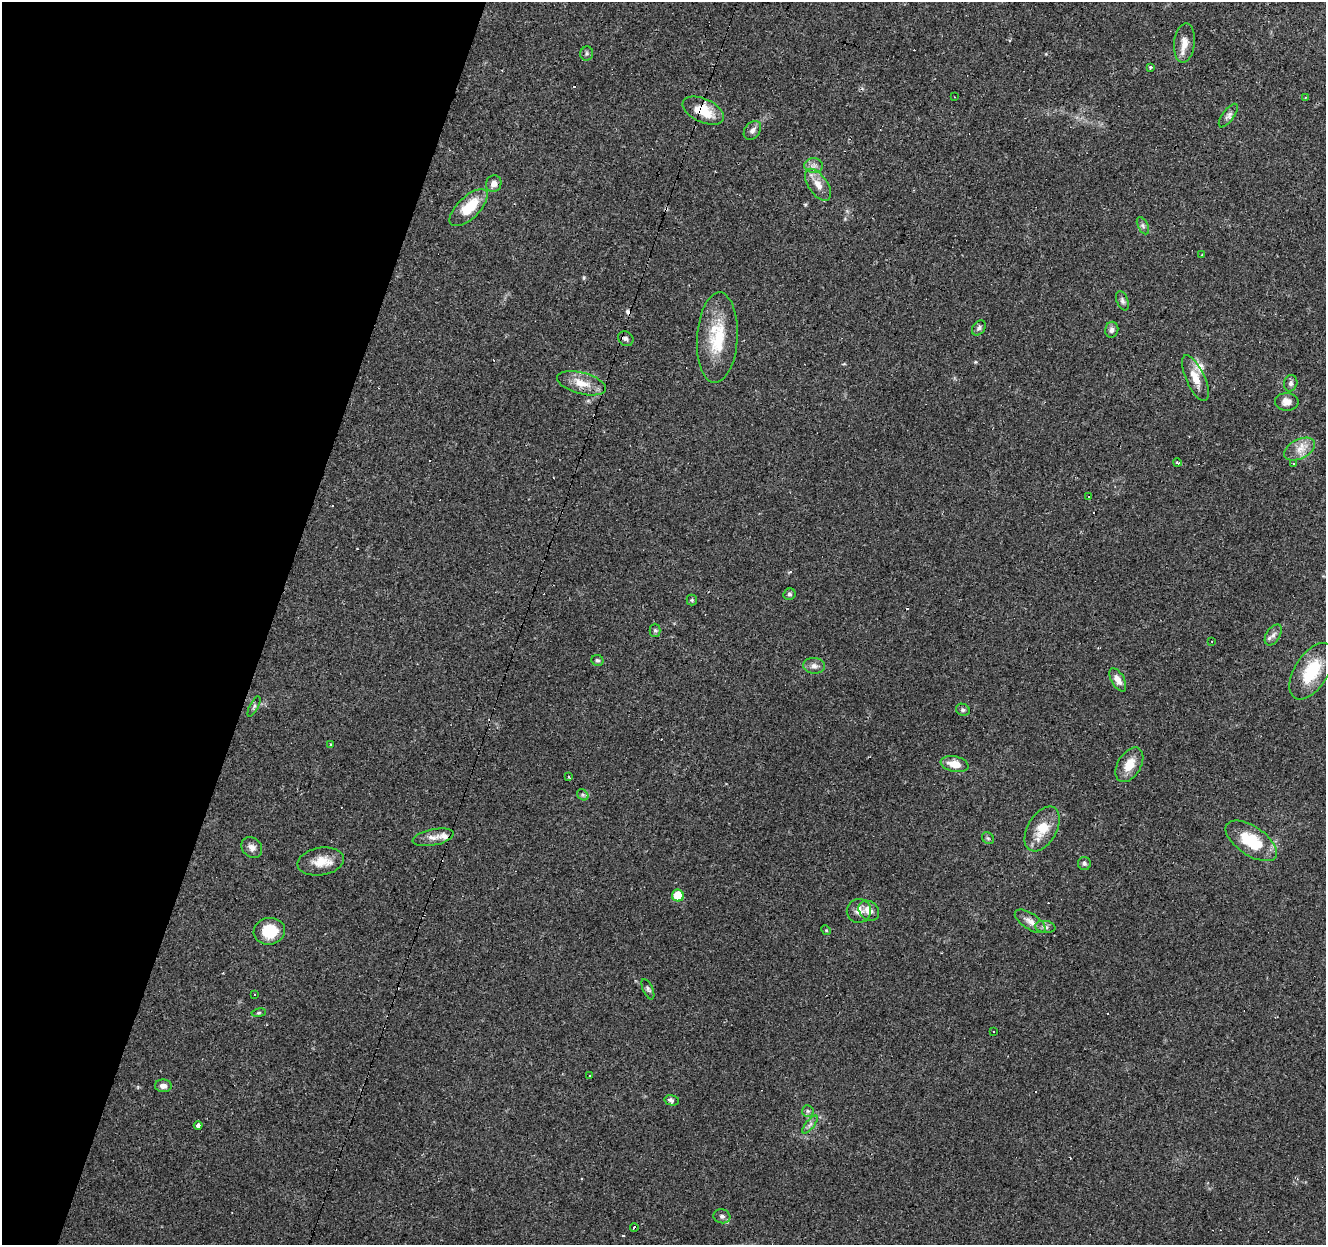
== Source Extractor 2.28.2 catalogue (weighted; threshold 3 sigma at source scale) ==
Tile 9 of 4 x 4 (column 1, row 3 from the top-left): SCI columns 1-1324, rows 1458-2700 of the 5300 x 5464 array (HDU 1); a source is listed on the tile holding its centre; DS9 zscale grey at full resolution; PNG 1328 x 1247 px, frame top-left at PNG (2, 2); each listed source drawn as its Kron ellipse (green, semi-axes under 4 px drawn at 4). Shown black and unused: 20% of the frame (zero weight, under 2 of 3 exposures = <1% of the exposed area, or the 3 px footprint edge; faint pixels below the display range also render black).
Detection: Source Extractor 2.28.2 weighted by HDU 2 'WHT'; one run over the whole footprint, this tile lists its part. Background 0.0956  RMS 0.0061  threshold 0.0275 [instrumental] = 3 sigma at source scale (4.5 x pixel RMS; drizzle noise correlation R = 1.50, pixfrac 1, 0.0396/0.0396 arcsec/px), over >= 5 px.
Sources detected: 93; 22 cosmic-ray / hot-pixel residue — neither listed nor drawn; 2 inside a brighter listed object's ellipse — not listed separately; the other 69 listed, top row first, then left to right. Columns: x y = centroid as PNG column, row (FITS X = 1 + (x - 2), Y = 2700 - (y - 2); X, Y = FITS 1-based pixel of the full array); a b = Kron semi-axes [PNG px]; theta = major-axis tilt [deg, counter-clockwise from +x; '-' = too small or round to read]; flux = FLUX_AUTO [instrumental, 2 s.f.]
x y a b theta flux
1184 43 20 10 84 6.4
587 54 7 6 - 1.3
1150 67 3 3 - 1.1
954 97 3 2 - 0.52
1305 98 3 2 - 0.48
703 111 22 11 -25 17
1228 116 14 5 53 2.5
752 130 10 7 53 2.7
814 166 9 7 1 2.9
494 184 8 7 - 3.7
818 185 18 9 -56 6.4
469 208 24 11 44 18
1143 226 9 5 -64 1.6
1202 255 3 2 - 0.48
1122 301 10 5 -68 1.6
979 328 8 6 54 1.6
1112 330 8 6 75 2.3
717 338 45 20 87 29
626 339 8 7 - 1.7
1195 378 25 9 -65 8.8
582 383 25 10 -15 10
1291 383 8 6 77 2
1287 402 12 9 -1 5
1300 449 16 9 25 7.5
1177 463 4 3 - 1.6
1293 464 3 3 - 0.85
1088 496 3 3 - 1.5
790 594 6 5 - 1.3
692 600 5 5 - 0.85
655 630 6 5 - 1.2
1273 635 11 7 58 2.9
1212 641 2 2 - 0.36
597 660 6 5 - 1.3
814 666 11 8 -3 3
1311 671 32 16 58 26
1118 680 13 6 -61 4.4
254 707 11 3 63 1.3
963 710 7 6 - 1.3
331 744 3 2 - 0.82
954 764 14 7 -12 8.3
1129 765 19 11 59 9.3
568 777 3 2 - 1
583 795 6 5 - 1.1
1042 829 24 14 60 13
433 837 21 8 11 5.2
988 838 6 5 - 1
1251 841 29 14 -34 27
252 847 11 9 -46 3.3
321 862 23 14 9 10
1084 863 6 6 - 1.5
678 896 6 6 - 13
859 911 12 12 - 4.8
869 911 11 9 -39 5.2
1030 921 17 8 -34 4.6
1045 927 10 6 -8 2.1
826 930 5 4 - 0.61
269 931 15 13 8 17
648 989 11 5 -66 1.5
255 994 2 2 - 0.53
259 1013 7 3 9 0.77
994 1031 3 3 - 1.1
590 1076 3 2 - 0.88
163 1086 8 6 -4 2.7
672 1100 7 5 -13 2.2
808 1111 6 5 - 1.3
810 1124 11 3 50 1.5
198 1125 4 4 - 3.6
722 1216 8 7 - 1.9
634 1228 4 3 - 2.4
Overlapping masked pixels (flux is a lower limit): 1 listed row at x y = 703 111